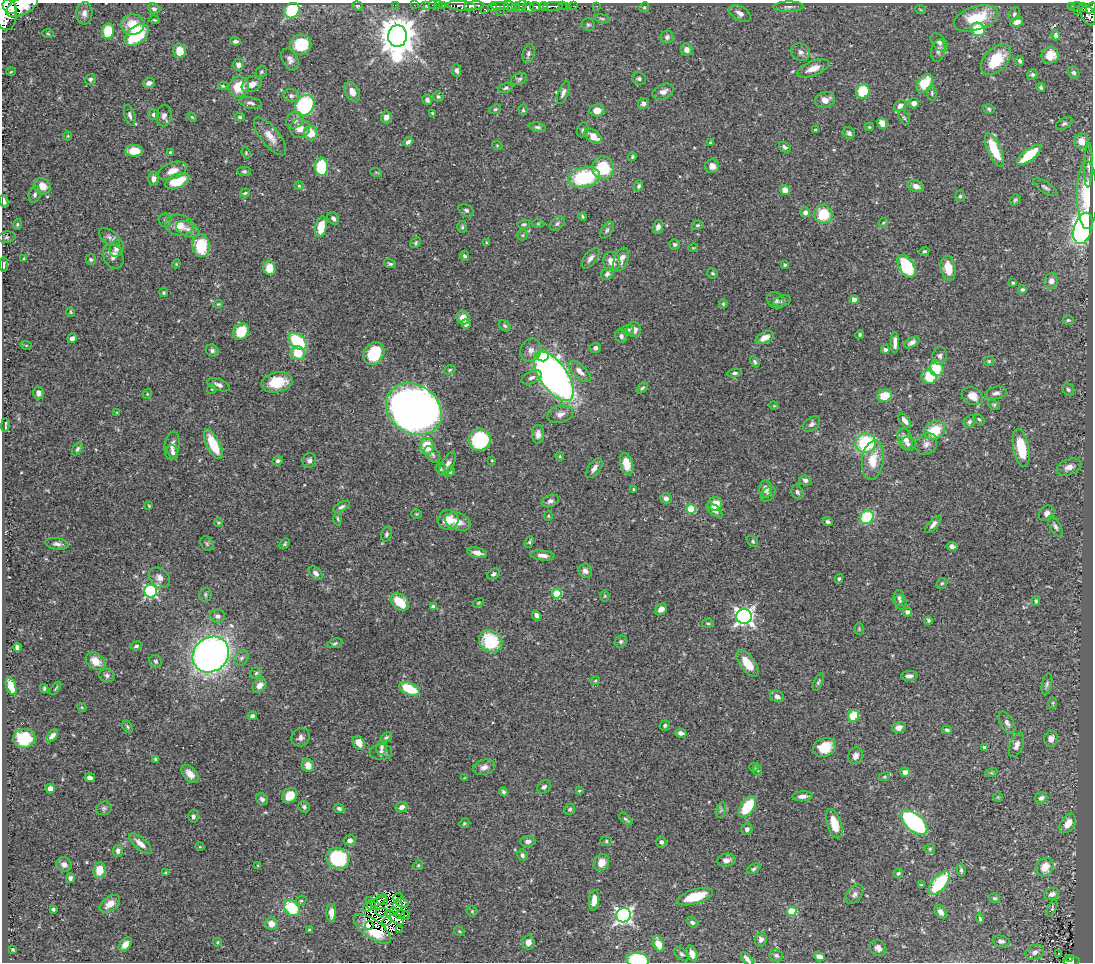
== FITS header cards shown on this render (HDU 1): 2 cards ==
NAXIS1  =                 1091
NAXIS2  =                  960

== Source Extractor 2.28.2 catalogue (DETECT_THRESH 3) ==
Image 1091 x 960 px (HDU 1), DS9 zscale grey, 1 PNG px = 1 image px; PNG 1095 x 964 px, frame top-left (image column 1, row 960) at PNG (2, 3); each listed source drawn as its Kron ellipse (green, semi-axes under 4 px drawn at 4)
Background 0.402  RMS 0.016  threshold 0.0481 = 3 sigma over >= 5 px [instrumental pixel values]
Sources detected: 516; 4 with non-positive FLUX_AUTO (blend fragments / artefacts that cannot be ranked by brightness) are neither listed nor drawn; of the other 512, the 500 brightest by FLUX_AUTO listed and drawn (12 fainter detections omitted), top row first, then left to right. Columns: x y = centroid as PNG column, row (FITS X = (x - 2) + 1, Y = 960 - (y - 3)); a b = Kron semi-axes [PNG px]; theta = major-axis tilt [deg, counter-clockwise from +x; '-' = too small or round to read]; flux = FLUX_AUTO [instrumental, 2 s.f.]
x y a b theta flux
395 5 2 2 - 4.8
414 5 2 2 - 5.2
426 5 3 3 - 12
432 5 2 2 - 5.2
438 5 2 2 - 4.3
443 5 3 2 - 9.4
22 6 17 8 26 1100
357 6 5 4 - 1.3
462 6 14 5 -6 480
474 6 10 4 5 430
500 6 9 3 1 130
510 6 6 4 -34 140
516 6 3 3 - 42
521 6 6 5 - 97
535 6 5 3 - 80
543 6 4 3 - 130
553 6 10 3 2 240
562 6 2 2 - 14
565 6 3 3 - 21
573 6 2 2 - 4.2
596 6 3 2 - 2.3
1077 6 5 3 - 50
10 7 8 5 -38 760
493 7 5 4 - 78
529 7 6 5 - 440
644 7 5 4 - 1.5
788 7 15 5 1 4
1072 7 3 2 - 9.7
1083 7 4 3 - 34
1091 8 6 4 60 180
154 9 6 5 - 3.1
485 9 4 3 - 36
920 9 5 3 - 1
5 11 19 11 -81 2700
292 11 8 7 - 61
1077 11 2 2 - 2.9
500 12 2 2 - 7.2
84 13 11 8 87 5.5
740 13 11 7 -30 6.4
1014 14 7 5 62 2.8
1088 15 10 6 -66 300
602 18 7 3 -9 1.8
976 18 23 12 18 49
154 20 5 4 - 1.4
1017 22 7 5 18 7.7
133 24 11 10 - 23
588 25 6 6 - 2.2
978 29 7 6 - 40
108 31 8 6 79 34
48 34 6 4 -3 1.4
137 35 13 8 38 62
1056 35 5 3 - 2.6
397 36 11 9 85 3000
667 37 6 6 - 3.7
235 41 5 4 - 3
939 42 10 6 -50 3.8
301 45 11 10 - 43
687 50 6 6 - 7.3
938 50 11 7 77 5
180 51 7 6 - 15
801 52 10 8 -37 5
528 54 10 6 77 3
1050 55 9 8 - 12
290 59 11 7 -64 5.4
996 60 18 11 47 37
1020 61 5 4 - 1.9
238 65 6 5 - 4.3
813 68 17 7 21 10
457 70 6 4 -83 3.3
11 72 5 3 - 0.9
261 72 6 5 - 1.6
1074 73 6 5 - 2.4
1032 75 6 5 - 2.2
90 79 5 5 - 2.7
519 79 8 5 23 2.3
639 79 7 6 - 2.9
149 83 6 5 - 4
252 84 10 7 24 9.2
925 84 10 7 58 29
223 86 5 4 - 1.3
239 87 10 9 - 26
506 88 7 5 15 2.3
1041 88 4 3 - 1.5
863 91 7 6 - 42
352 92 10 6 -62 9.3
663 92 11 7 24 7.2
563 93 12 5 69 4.2
932 93 7 5 -83 2
291 96 8 6 -14 3.8
438 96 5 5 - 2.1
427 100 5 4 - 2.9
825 100 10 7 10 10
251 103 11 5 -12 3.4
914 103 5 5 - 5.3
643 104 5 5 - 3.4
305 105 11 9 57 120
900 106 6 5 - 4.5
495 109 6 4 21 1.4
989 109 6 4 -17 1.8
523 110 5 4 - 1.4
597 110 7 6 - 11
432 113 3 3 - 1
154 114 5 5 - 2.7
130 115 10 5 -74 3.4
164 116 10 7 83 4.7
192 117 5 4 - 1.4
240 117 5 4 - 1.8
386 117 6 5 - 5.3
904 118 8 5 -62 1.9
295 120 9 7 35 5.4
882 123 6 4 -64 10
1064 124 9 5 31 2.7
538 127 8 5 -12 2.5
869 127 5 3 - 1.3
300 128 10 9 - 10
583 130 7 5 70 2.5
816 130 3 3 - 1.6
311 133 7 7 - 19
849 133 6 5 - 3.4
68 136 4 4 - 1.1
270 136 23 9 -51 13
593 136 10 6 -36 12
1081 141 7 7 - 14
408 142 5 3 - 3
711 143 3 3 - 1.4
497 145 5 3 - 0.96
785 147 6 4 -36 2.3
994 150 18 6 -65 34
134 151 9 6 2 18
170 152 4 3 - 1.1
246 153 6 3 -67 1.2
1029 155 15 5 38 42
632 157 4 4 - 1.6
1088 165 22 4 89 5.5
712 166 7 7 - 7
321 167 9 6 -89 61
603 168 11 10 - 54
172 171 15 8 21 11
244 171 7 4 -1 2
376 172 6 3 -19 1.1
584 177 16 10 13 79
153 179 7 5 88 5
177 181 13 7 21 33
42 186 9 7 -39 13
299 186 5 4 - 1.2
639 186 5 4 - 2.4
916 186 8 6 -19 6.6
1045 187 14 5 -33 3.4
785 190 5 5 - 9.2
245 193 5 3 - 1.5
35 195 8 5 73 3
1087 195 34 10 -90 50
960 196 5 4 - 1.8
1015 200 6 4 52 2.1
4 201 6 3 -79 2.6
466 210 8 5 -28 2.6
805 212 5 5 - 5.6
823 214 9 9 - 35
582 216 4 2 - 1.5
333 218 7 5 -54 3.2
165 220 6 6 - 2.4
883 223 5 4 - 1.1
17 224 5 4 - 1.4
524 224 6 4 10 1.9
538 224 6 4 0 1.4
557 224 8 6 40 2.8
179 225 14 10 -9 14
698 225 6 4 14 1.6
321 227 10 6 78 25
462 227 6 5 - 1.7
658 227 7 5 73 4.9
1083 228 16 9 74 430
188 229 12 7 -24 6.1
607 230 9 5 56 2.6
522 235 5 5 - 1.4
7 237 9 5 9 2.3
110 237 12 7 -36 4.6
416 243 6 4 43 1.7
487 243 4 3 - 1.1
674 244 5 5 - 2.8
201 246 11 8 -81 44
117 248 9 6 68 6.1
693 248 5 3 - 0.91
924 251 5 4 - 1.7
113 256 13 9 -64 7.4
465 256 5 4 - 2.2
24 258 4 3 - 1.1
590 258 12 6 52 5
91 259 5 5 - 2.1
621 260 13 7 68 8.4
612 262 9 8 - 11
176 264 4 3 - 0.93
390 264 6 4 -16 2
4 265 7 3 87 2.3
785 265 4 4 - 1.6
906 266 13 7 -59 65
269 268 7 6 - 19
948 268 12 7 -79 19
712 273 5 5 - 1.9
607 274 7 5 45 2.9
1051 281 8 7 - 6.4
1013 283 3 3 - 1.9
1022 289 4 4 - 2.4
164 293 4 4 - 1.6
776 300 9 7 -44 4.3
854 300 4 4 - 13
782 301 9 5 15 2.6
218 304 5 3 - 1.1
723 304 4 3 - 1.3
71 312 5 4 - 1.3
463 318 7 6 - 10
1068 320 5 4 - 1.6
466 324 4 4 - 7.2
505 326 6 5 - 1.9
628 330 6 5 - 2.4
634 330 7 7 - 6.2
241 332 9 7 57 28
860 334 4 4 - 1.9
621 336 6 5 - 3.4
72 338 5 4 - 4.5
765 338 9 5 25 9.1
298 341 10 7 -41 67
912 342 9 4 30 4.2
895 343 10 4 89 6.1
26 345 6 3 -18 1.1
595 348 5 5 - 3.3
531 350 12 10 65 7.2
885 350 4 3 - 3.1
212 351 6 5 - 2.8
298 353 7 6 - 26
374 354 12 9 58 45
543 356 6 5 - 25
940 356 9 7 -89 3.5
989 361 5 5 - 1.6
755 362 6 4 -58 2
937 368 8 7 - 28
450 370 6 4 22 1.7
580 371 14 6 -42 7.7
734 373 7 4 8 2.5
554 376 29 13 -55 630
929 377 8 7 - 31
532 378 11 6 24 4.3
277 382 16 10 12 31
218 385 12 5 -20 4.8
642 388 7 4 40 1.9
212 389 5 4 - 1.1
1068 389 6 5 - 2
38 393 6 5 - 4.4
996 393 11 6 12 4.3
147 394 5 4 - 1
885 396 7 6 - 26
972 396 11 8 -21 13
994 405 6 4 -29 1.7
774 406 4 3 - 1
414 409 29 24 -35 860
117 412 4 3 - 0.9
560 414 13 8 13 7.1
979 419 6 4 -40 1.9
905 421 8 4 -52 5.8
969 422 7 5 58 2.4
811 424 9 6 36 3.6
5 425 7 2 89 2.3
935 431 11 9 30 32
538 434 9 6 88 5.8
905 438 10 7 -66 9.9
480 440 11 10 - 77
866 443 10 9 - 93
213 444 16 6 -63 36
908 444 8 7 - 3.4
926 444 12 10 46 6.9
172 446 14 7 82 7.1
427 446 8 7 - 26
1021 448 19 7 -79 40
77 449 7 4 58 2.1
173 452 8 5 -72 3.8
432 454 9 6 -47 3.7
560 456 4 4 - 1.1
309 460 7 6 - 3.3
492 460 3 2 - 0.86
873 460 20 10 82 23
278 461 5 4 - 2.4
448 464 13 6 59 5.3
626 464 11 6 -74 16
1069 467 13 7 21 7.6
594 468 11 6 54 5.5
441 469 6 5 - 1.7
450 472 5 4 - 1.4
805 480 6 5 - 4.1
633 489 4 3 - 1.1
766 489 8 6 -88 8.9
797 492 7 5 -64 2.7
768 494 9 6 45 3.1
666 498 6 5 - 4.2
550 501 9 5 23 3.9
715 504 7 7 - 17
149 506 4 4 - 1
341 507 9 4 27 2.7
691 509 5 5 - 51
715 510 9 5 -38 4.1
1047 513 8 7 - 4.4
417 514 5 4 - 1.3
548 516 5 4 - 1.2
867 517 7 6 - 68
338 518 7 3 -88 1.3
448 520 10 9 - 18
458 522 13 8 -18 11
828 522 5 4 - 2.3
219 523 4 4 - 1.6
933 524 11 4 48 4.8
1055 526 11 5 -61 3.7
387 534 7 5 69 2.4
753 541 6 5 - 1.8
529 542 6 4 62 1.6
57 544 11 5 -8 4
207 544 7 6 - 2.2
285 544 6 3 47 1.6
952 546 5 4 - 3.6
477 553 10 5 -13 7.2
543 555 12 5 -5 5.9
585 571 7 6 - 4.4
316 573 8 5 -44 4.4
493 574 7 5 34 2.6
159 578 11 9 -39 7.6
839 579 4 4 - 1.6
942 583 6 4 41 1.6
151 591 6 6 - 160
557 593 5 4 - 48
205 594 7 6 - 2.2
605 596 6 4 89 1.2
899 598 8 5 88 2.5
1036 601 5 3 - 1.5
400 602 10 7 -39 31
900 602 7 6 - 2.6
478 603 6 3 32 1.1
433 607 4 4 - 3.9
661 609 6 5 - 6.5
907 612 4 4 - 4.9
536 615 5 4 - 3.8
218 616 7 6 - 4.1
744 616 7 7 - 440
928 620 4 4 - 2
708 623 6 4 -8 1.6
859 629 6 3 90 1
491 641 12 10 -38 57
621 641 6 5 - 2.2
335 643 8 4 20 2
136 646 6 4 16 1.9
17 647 4 4 - 3.6
211 654 19 16 42 700
241 658 8 6 50 3.2
96 661 11 7 -37 13
156 661 6 6 - 2.3
747 664 15 7 -53 19
256 673 6 5 - 2.1
107 675 8 6 -18 3.1
909 676 8 5 2 4.2
595 681 5 4 - 1.2
818 682 9 4 65 1.9
1047 684 11 5 78 2.9
260 685 8 6 47 8.9
11 686 9 5 -71 18
44 688 4 3 - 1.6
55 688 8 2 53 1.4
409 689 11 6 -25 39
777 696 7 5 -28 3.7
1053 703 5 3 - 1.1
82 707 4 4 - 1
252 716 5 4 - 3.3
854 716 6 5 - 35
1007 723 12 6 -59 4.4
665 725 5 5 - 2.2
127 727 6 4 -58 1.7
899 727 7 5 14 6.9
947 730 5 4 - 2.4
681 733 6 4 -16 4.2
52 736 7 4 50 4.9
300 737 9 8 - 4.5
386 737 6 4 36 2
24 738 11 9 8 50
1051 739 8 7 - 7.4
359 743 7 5 -59 13
1017 745 13 6 69 6.1
381 747 7 5 79 2.6
825 747 12 9 20 23
985 748 4 4 - 4.4
381 752 11 7 5 5.1
856 756 8 7 - 6.1
156 759 4 3 - 1.8
308 765 7 6 - 13
484 767 11 7 14 5.9
754 767 5 4 - 1.3
758 770 6 4 -87 1.6
905 772 5 4 - 6.9
991 773 6 4 17 1.5
190 774 10 6 -49 9.1
884 777 6 4 18 1.4
90 778 5 4 - 5.1
464 778 4 3 - 0.85
544 787 7 6 - 3.4
50 788 5 4 - 5
579 791 4 3 - 1.2
504 792 4 4 - 2.2
290 796 8 7 - 14
802 796 10 5 4 5.4
998 797 5 5 - 1.3
1041 798 6 5 - 4.4
262 799 6 5 - 3.7
304 807 6 5 - 2.3
402 807 6 5 - 5
747 807 12 6 55 49
104 808 8 6 25 2.8
339 808 5 4 - 2.6
570 809 6 5 - 1.9
721 810 8 5 75 2.1
193 816 6 5 - 3.2
626 819 8 3 -38 1.9
914 822 16 8 -42 180
464 823 5 4 - 1.7
1068 823 10 7 57 12
834 824 15 7 -72 21
747 829 6 5 - 3.7
350 840 6 5 - 3.9
528 841 7 5 5 4.1
606 841 6 5 - 1.7
661 842 6 5 - 2.2
140 843 14 6 -40 9.2
200 847 5 3 - 0.97
930 849 5 5 - 1.5
118 851 6 5 - 4.2
522 855 6 5 - 2.6
338 858 12 10 -26 87
726 860 9 6 9 5.9
601 863 9 7 61 11
64 864 8 7 - 4.8
418 865 5 4 - 1.4
258 866 4 3 - 0.82
1045 867 10 8 62 18
754 869 7 4 27 2.4
99 870 8 6 84 20
961 870 6 4 -81 2.1
166 873 4 3 - 1.3
898 873 5 4 - 1.7
70 878 5 4 - 2.9
939 883 14 7 49 67
922 885 3 3 - 1.3
854 894 11 7 51 3.8
1052 894 8 6 21 6.1
398 897 5 3 - 1.5
695 897 19 7 16 30
995 898 5 4 - 2
370 900 4 3 - 3.6
594 900 10 5 82 9.8
301 901 6 5 - 1.9
379 901 9 3 33 1.6
382 901 5 2 - 1.8
402 903 7 4 -20 1
110 904 11 7 35 12
371 905 5 2 - 2.2
398 905 5 3 - 1.5
367 907 4 2 - 0.9
292 908 9 7 -45 48
1052 908 9 3 66 1.8
53 909 4 3 - 1.8
393 911 4 3 - 1.8
472 911 5 5 - 1.5
792 911 5 4 - 43
382 912 6 2 2 0.92
941 912 7 5 -55 5.4
331 913 8 5 -90 7.7
400 914 5 2 - 0.83
405 915 5 2 - 1.9
624 915 7 7 - 320
394 918 11 4 -36 1
980 919 5 4 - 1.9
387 921 5 2 - 0.93
692 922 6 4 -32 2.5
271 924 6 6 - 9.3
369 925 4 2 - 2.8
372 929 22 9 -35 22
399 929 2 2 - 67
309 930 3 3 - 1.6
459 931 6 3 -31 1.3
761 939 7 6 - 4.8
1001 941 8 5 -14 3.6
217 942 4 4 - 1.2
528 942 7 6 - 7.1
125 944 8 5 50 6.6
658 944 8 5 -67 15
878 948 9 7 -42 5.3
13 950 4 3 - 1.3
1035 952 9 7 23 5
692 953 8 5 -69 9.3
1058 953 3 2 - 1.6
682 954 9 5 -43 2.5
776 955 7 6 - 3.1
819 957 5 4 - 6.4
747 959 8 3 -48 4.1
1070 959 3 3 - 13
638 960 11 7 -4 70
1072 961 8 3 5 58
At the frame edge (FLAGS 8, measured only in part): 6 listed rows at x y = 22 6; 1091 8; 5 11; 747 959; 638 960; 1072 961
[12 fainter detections neither listed nor drawn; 4 non-positive-flux detections neither listed nor drawn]